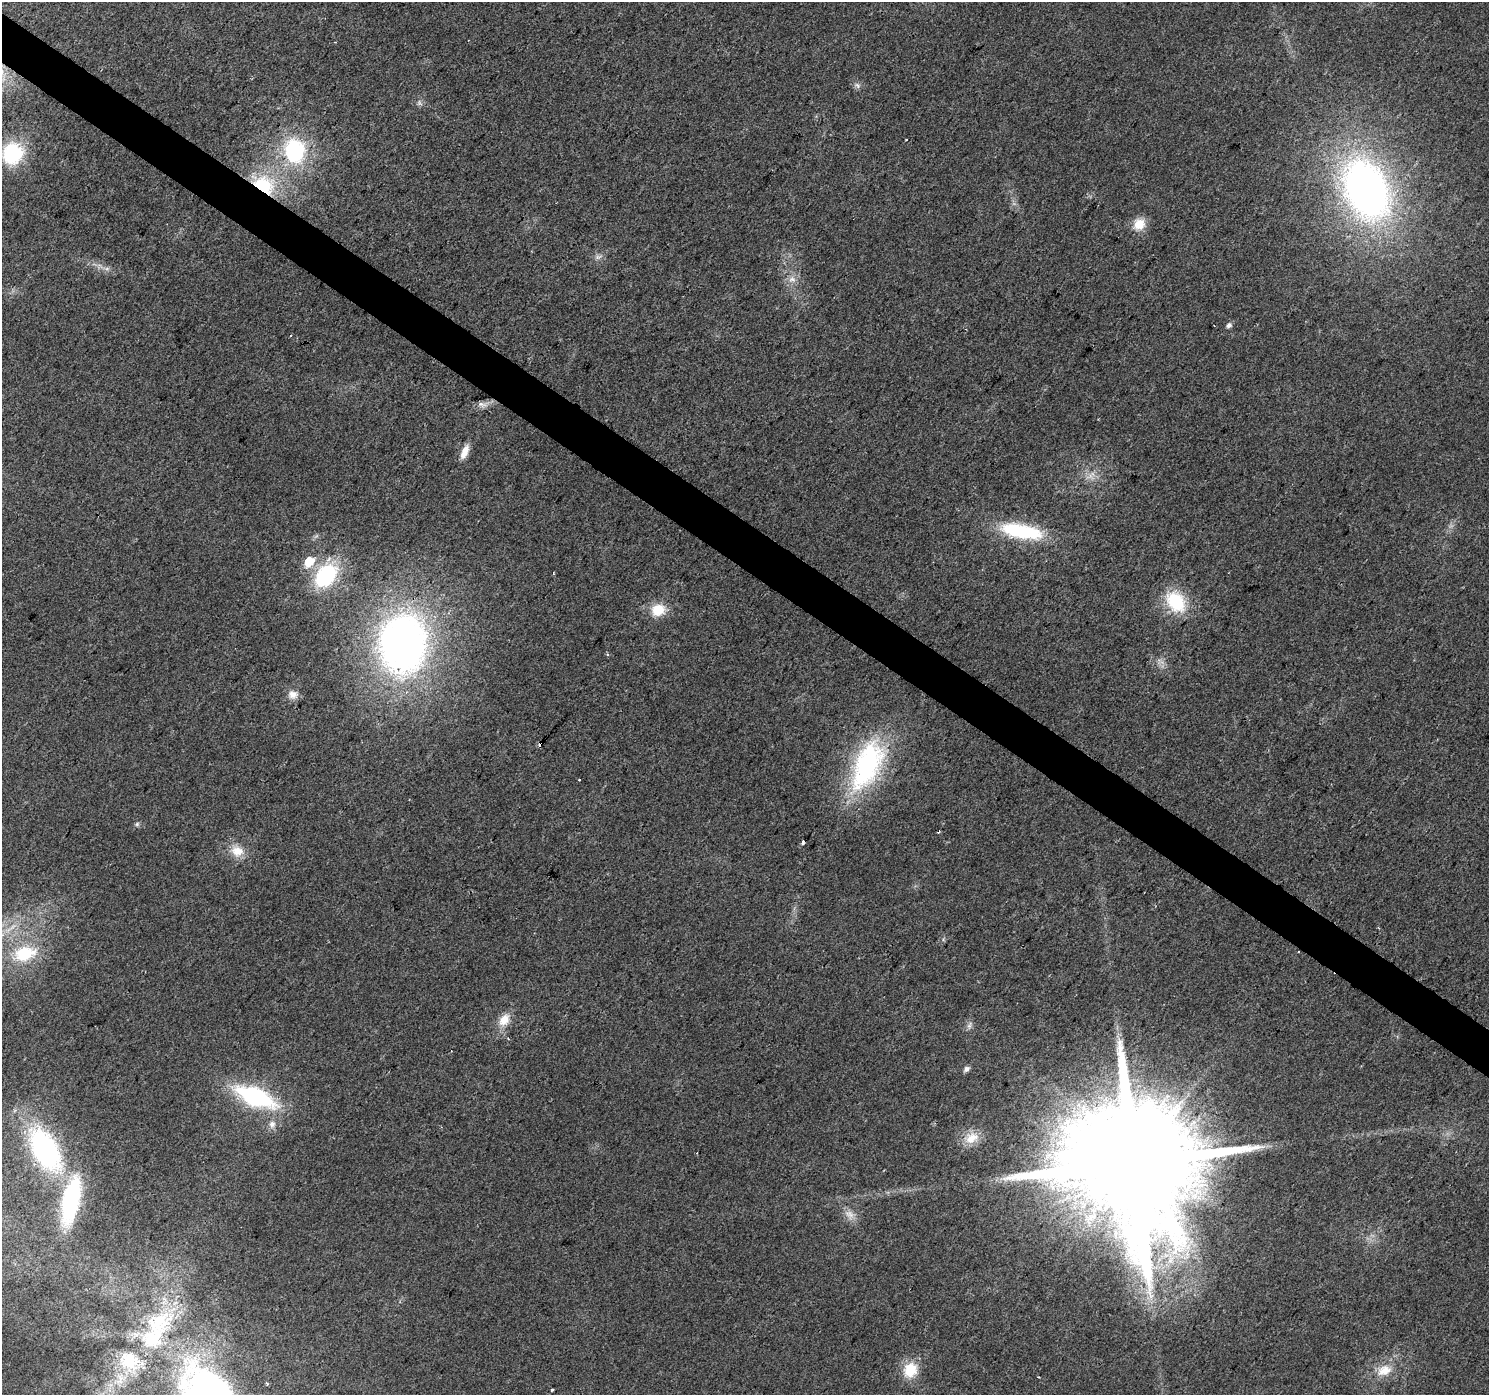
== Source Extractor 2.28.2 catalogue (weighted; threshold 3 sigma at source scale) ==
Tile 11 of 4 x 4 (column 3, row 3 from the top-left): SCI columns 2982-4468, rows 1642-3034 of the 5956 x 6001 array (HDU 1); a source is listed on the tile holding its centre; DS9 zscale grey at full resolution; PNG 1491 x 1397 px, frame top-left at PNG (2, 2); no overlay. Shown black and unused: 3% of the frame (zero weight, under 2 of 3 exposures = <1% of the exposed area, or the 3 px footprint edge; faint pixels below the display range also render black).
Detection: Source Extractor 2.28.2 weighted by HDU 2 'WHT'; one run over the whole footprint, this tile lists its part. Background 0.0239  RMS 0.0061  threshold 0.0275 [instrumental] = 3 sigma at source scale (4.5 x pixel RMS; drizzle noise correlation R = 1.50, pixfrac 1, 0.0396/0.0396 arcsec/px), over >= 5 px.
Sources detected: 52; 3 cosmic-ray / hot-pixel residue — not listed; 2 inside a brighter listed object's ellipse — not listed separately; the other 47 listed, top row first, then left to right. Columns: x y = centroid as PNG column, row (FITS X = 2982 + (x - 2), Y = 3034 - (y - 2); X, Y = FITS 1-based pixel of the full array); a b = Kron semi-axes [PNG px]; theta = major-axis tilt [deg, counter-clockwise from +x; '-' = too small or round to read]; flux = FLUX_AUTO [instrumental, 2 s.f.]
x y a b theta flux
335 42 3 2 - 0.45
857 85 10 4 -52 1.7
419 102 7 4 -72 1.3
906 140 3 2 - 0.51
295 151 26 21 -78 58
12 153 19 18 - 48
263 186 22 17 -19 41
1366 189 60 40 -67 310
1139 224 16 15 - 9.2
598 257 10 6 17 2.2
107 269 7 5 1 1.6
792 279 11 9 -1 4.4
1229 325 7 6 - 2.1
482 404 15 6 -11 3.3
465 452 17 7 68 6.6
1090 476 14 11 17 6
1022 531 53 17 -11 46
309 561 7 6 - 20
553 573 4 2 - 0.54
326 576 25 17 51 55
1176 602 25 18 -50 32
658 610 17 14 17 14
403 644 61 48 84 300
607 654 3 3 - 2.3
293 695 13 11 -2 5.1
867 765 69 32 67 96
137 824 6 6 - 1.2
939 831 4 2 - 0.78
803 842 4 3 - 1.3
237 851 18 14 -22 10
25 953 26 16 15 28
504 1020 18 12 54 9.2
969 1026 11 6 77 2.3
966 1069 7 5 39 2.7
255 1097 38 16 -23 84
272 1124 10 9 - 3.8
971 1138 22 15 26 11
45 1150 44 23 -60 120
1134 1163 43 31 52 33000
71 1201 49 16 78 73
849 1214 16 10 -42 5.7
159 1323 49 30 31 51
129 1361 33 28 -34 33
910 1370 19 16 63 16
1384 1370 22 15 21 12
267 1384 3 3 - 1.1
552 1390 3 3 - 1.6
Overlapping masked pixels (flux is a lower limit): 2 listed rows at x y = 263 186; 403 644